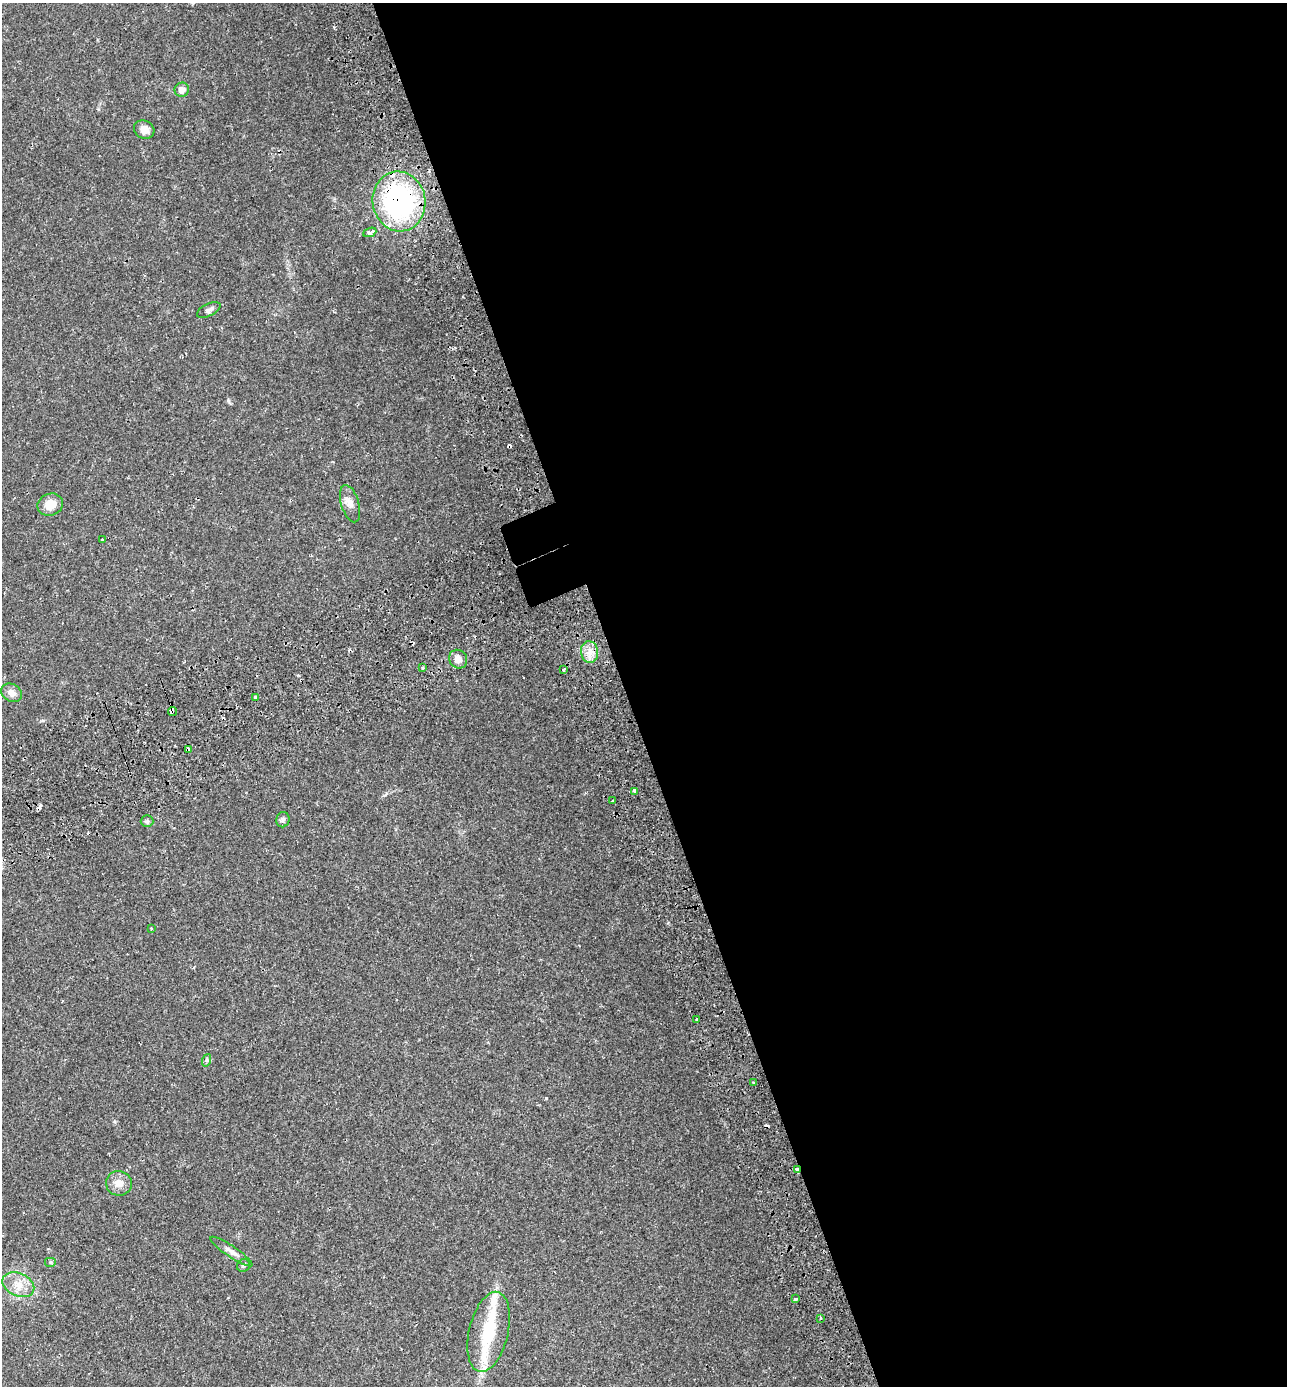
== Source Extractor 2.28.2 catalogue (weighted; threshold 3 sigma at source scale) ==
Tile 8 of 4 x 4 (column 4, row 2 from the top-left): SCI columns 4073-5357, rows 2829-4212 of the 5518 x 5659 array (HDU 1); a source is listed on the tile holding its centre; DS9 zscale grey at full resolution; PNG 1289 x 1388 px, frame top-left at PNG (2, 3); each listed source drawn as its Kron ellipse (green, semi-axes under 4 px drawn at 4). Shown black and unused: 52% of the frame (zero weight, under 2 of 3 exposures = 5% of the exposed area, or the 3 px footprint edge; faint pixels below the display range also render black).
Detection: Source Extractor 2.28.2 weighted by HDU 2 'WHT'; one run over the whole footprint, this tile lists its part. Background 0.0301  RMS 0.0029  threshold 0.0129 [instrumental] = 3 sigma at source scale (4.5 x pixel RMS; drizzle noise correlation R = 1.50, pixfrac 1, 0.0396/0.0396 arcsec/px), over >= 5 px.
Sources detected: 44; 1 inside a brighter object's white glare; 8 cosmic-ray / hot-pixel residue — neither listed nor drawn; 2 inside a brighter listed object's ellipse — not listed separately; the other 33 listed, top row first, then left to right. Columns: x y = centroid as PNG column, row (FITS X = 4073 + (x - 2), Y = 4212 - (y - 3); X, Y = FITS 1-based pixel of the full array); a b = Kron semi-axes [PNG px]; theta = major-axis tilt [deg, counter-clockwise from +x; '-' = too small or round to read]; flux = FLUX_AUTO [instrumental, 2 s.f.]
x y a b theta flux
182 90 7 7 - 1.6
144 130 10 9 - 1.9
399 201 30 26 -80 50
370 232 7 4 21 1.9
209 310 13 6 26 1.1
350 504 19 9 -73 2.2
50 505 13 11 20 4
102 540 4 3 - 0.77
590 652 10 8 -82 2.3
458 659 10 8 -49 2
423 668 3 3 - 1.4
564 669 3 3 - 1.9
11 693 11 8 -31 1.9
255 697 3 3 - 1.1
172 712 4 4 - 6.3
188 749 3 3 - 1.7
634 791 4 3 - 3.2
613 801 3 3 - 1.1
283 820 8 6 76 0.71
147 821 6 6 - 0.54
151 928 3 3 - 0.24
697 1020 3 3 - 1.6
207 1060 6 4 71 0.46
754 1083 3 3 - 0.6
797 1170 3 3 - 7.8
119 1183 13 12 - 2.6
231 1252 25 5 -34 1.7
50 1262 6 5 - 0.45
243 1265 7 6 - 0.63
18 1285 17 11 -24 3.7
795 1299 4 3 - 2.5
820 1318 3 2 - 0.53
489 1332 41 19 77 13
Overlapping masked pixels (flux is a lower limit): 4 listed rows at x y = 399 201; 172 712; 188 749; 797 1170
Unlisted compact peaks at least as high as the median listed source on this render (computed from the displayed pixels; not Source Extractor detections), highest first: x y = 546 1098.